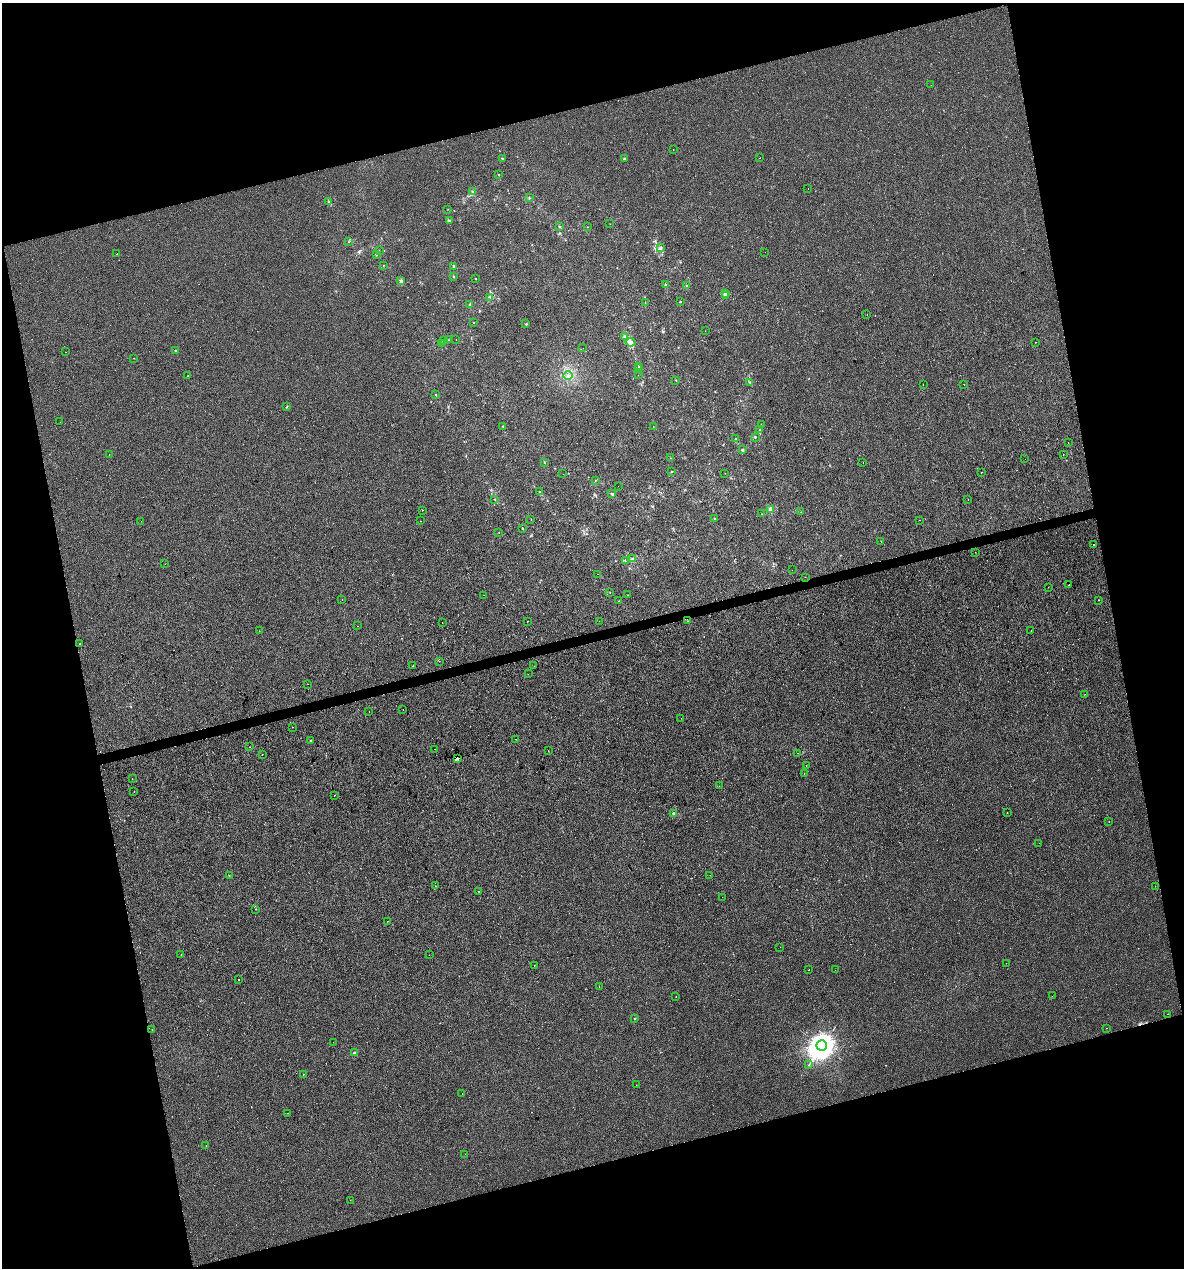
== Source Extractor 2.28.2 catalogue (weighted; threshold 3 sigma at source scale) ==
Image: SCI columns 40-4766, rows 1-5064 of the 4854 x 5064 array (HDU 1 of 3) = the unmasked area's bounding box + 8 px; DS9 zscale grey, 4 x 4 block average (1 PNG px = mean of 4 x 4 image px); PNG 1186 x 1270 px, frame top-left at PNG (2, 3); each listed source drawn as its Kron ellipse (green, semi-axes under 4 px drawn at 4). Shown black and unused: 30% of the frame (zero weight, under 2 of 3 exposures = <1% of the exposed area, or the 3 px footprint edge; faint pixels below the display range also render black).
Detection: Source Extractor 2.28.2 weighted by HDU 2 'WHT'. Background -3.12e-04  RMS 0.0042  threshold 0.0188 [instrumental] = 3 sigma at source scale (4.5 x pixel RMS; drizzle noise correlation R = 1.50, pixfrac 1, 0.0396/0.0396 arcsec/px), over >= 5 px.
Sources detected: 196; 11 cosmic-ray / hot-pixel residue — neither listed nor drawn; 1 coinciding with a brighter row at this scale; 1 inside a brighter listed object's ellipse — not listed separately; the other 183 listed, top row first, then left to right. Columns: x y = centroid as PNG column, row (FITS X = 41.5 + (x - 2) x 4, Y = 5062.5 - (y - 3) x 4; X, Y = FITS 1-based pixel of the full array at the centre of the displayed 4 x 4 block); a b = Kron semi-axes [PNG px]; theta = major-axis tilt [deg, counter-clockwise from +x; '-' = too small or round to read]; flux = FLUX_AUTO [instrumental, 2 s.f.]
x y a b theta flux
931 85 2 2 - 0.83
673 149 2 2 - 0.44
502 158 2 2 - 1.6
759 158 2 2 - 0.65
624 159 2 2 - 6.7
498 175 2 2 - 0.73
808 189 2 2 - 0.36
473 192 2 2 - 2.9
529 198 2 2 - 0.95
329 202 2 2 - 1.7
448 209 2 2 - 0.4
449 221 3 2 - 1.9
610 224 2 2 - 0.44
559 226 2 2 - 1.5
587 227 2 2 - 0.62
348 242 2 2 - 0.8
661 248 3 2 - 3
379 250 2 2 - 0.5
765 252 2 2 - 1
117 254 2 2 - 3.2
376 255 3 2 - 1.2
384 265 2 2 - 0.66
453 266 3 2 - 1.8
453 276 2 2 - 1.6
475 279 2 2 - 3.6
401 281 4 3 - 5.9
665 285 2 2 - 1.8
687 286 2 2 - 3
725 294 2 2 - 16
725 296 2 2 - 14
490 297 3 2 - 2
680 301 2 2 - 1.6
645 302 2 2 - 0.59
470 305 2 2 - 9.9
867 315 2 2 - 0.47
474 323 2 2 - 0.86
526 324 2 2 - 3.2
705 331 2 2 - 0.44
625 337 2 2 - 8.1
456 339 2 2 - 0.35
443 340 2 2 - 0.83
448 340 2 2 - 0.51
631 342 5 4 - 9.1
1035 342 2 2 - 2.9
441 344 2 2 - 1.2
583 348 2 2 - 0.35
175 351 2 2 - 8.4
66 352 2 2 - 0.76
134 358 2 2 - 1.3
638 366 2 2 - 1.7
639 369 2 2 - 1
568 375 5 3 - 6.2
638 375 2 2 - 0.44
188 376 2 2 - 1.9
676 380 2 2 - 0.64
750 382 2 2 - 1.4
923 384 2 2 - 1.7
964 384 2 2 - 1.5
435 395 2 2 - 0.89
287 406 3 2 - 0.96
60 422 2 2 - 0.87
761 424 2 2 - 0.42
503 426 2 2 - 2
653 426 2 2 - 0.43
759 430 2 2 - 0.72
755 437 3 2 - 1.4
735 439 2 2 - 0.99
1068 442 2 2 - 0.53
742 450 3 2 - 2.1
1063 454 2 2 - 1.5
109 455 2 2 - 0.42
670 458 2 2 - 0.86
1025 459 2 2 - 0.53
544 462 2 2 - 1.4
863 462 2 2 - 0.61
672 471 2 2 - 0.78
981 472 2 2 - 0.76
725 473 2 2 - 0.55
563 474 2 2 - 1.1
595 481 2 2 - 0.82
618 486 2 2 - 0.35
539 492 2 2 - 3.3
612 493 3 2 - 2.4
495 499 2 2 - 0.6
968 499 2 2 - 1.6
771 509 2 2 - 36
422 510 2 2 - 0.85
801 512 2 2 - 1.5
762 514 2 2 - 0.54
715 519 2 2 - 0.79
531 520 2 2 - 0.52
919 520 2 2 - 0.28
141 521 2 2 - 0.49
420 521 2 2 - 1.6
522 528 2 2 - 1.8
499 533 2 2 - 0.61
881 542 2 2 - 0.59
1094 544 2 2 - 2.7
975 552 2 2 - 0.69
633 559 2 2 - 1.3
625 561 2 2 - 1
165 564 2 2 - 2.2
792 570 2 2 - 0.52
598 574 2 2 - 3.8
805 577 2 2 - 1.1
1069 585 2 2 - 1.6
1048 587 2 2 - 0.49
610 592 2 2 - 1.8
484 595 2 2 - 0.38
628 595 2 2 - 1.2
342 600 2 2 - 0.54
1098 600 2 2 - 7.8
619 601 2 2 - 1.3
527 621 2 2 - 1.2
599 621 2 2 - 0.49
688 621 2 2 - 0.84
442 622 2 2 - 0.78
358 626 2 2 - 0.97
259 631 2 2 - 0.67
1031 631 2 2 - 1.6
80 644 2 2 - 1.6
439 661 2 2 - 0.77
413 665 2 2 - 2.1
534 666 2 2 - 1.7
528 674 2 2 - 0.48
307 684 2 2 - 1.1
1085 694 2 2 - 2.3
403 710 2 2 - 0.51
369 711 2 2 - 0.43
681 718 2 2 - 1.6
292 727 2 2 - 0.93
515 739 2 2 - 0.75
311 740 2 2 - 3.6
249 747 2 2 - 0.87
435 749 2 2 - 0.75
548 751 2 2 - 0.58
798 753 2 2 - 0.79
262 754 2 2 - 2
457 759 2 2 - 2600
806 766 2 2 - 0.63
804 773 2 2 - 0.5
132 779 2 2 - 1.3
719 786 2 2 - 0.4
134 791 2 2 - 2.3
334 795 2 2 - 0.45
1007 813 2 2 - 1.1
674 814 2 2 - 26
1109 822 2 2 - 0.49
1039 843 2 2 - 1.3
229 875 2 2 - 0.59
710 875 2 2 - 0.49
436 886 2 2 - 1.9
1155 886 2 2 - 0.51
479 891 2 2 - 0.57
722 897 2 2 - 0.55
255 909 2 2 - 0.7
387 921 2 2 - 0.58
780 947 2 2 - 0.41
181 955 2 2 - 0.58
429 955 2 2 - 1.6
1006 963 2 2 - 0.39
534 965 2 2 - 0.58
809 970 2 2 - 0.81
835 970 2 2 - 2.4
238 980 2 2 - 4.2
599 987 2 2 - 2.3
1052 996 2 2 - 0.37
676 997 2 2 - 0.53
1168 1014 2 2 - 0.57
635 1019 2 2 - 4.2
1106 1028 2 2 - 0.61
152 1029 2 2 - 0.64
333 1042 2 2 - 0.61
822 1046 5 5 - 4300
354 1053 2 2 - 18
809 1064 3 2 - 1.1
303 1074 2 2 - 1.5
636 1085 2 2 - 1.6
462 1093 2 2 - 8.6
288 1113 2 2 - 0.88
206 1145 2 2 - 2
465 1154 2 2 - 0.53
350 1200 2 2 - 0.79
Overlapping masked pixels (flux is a lower limit): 1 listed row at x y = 457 759
Diffuse or blended objects may show on this block-average render without a row.